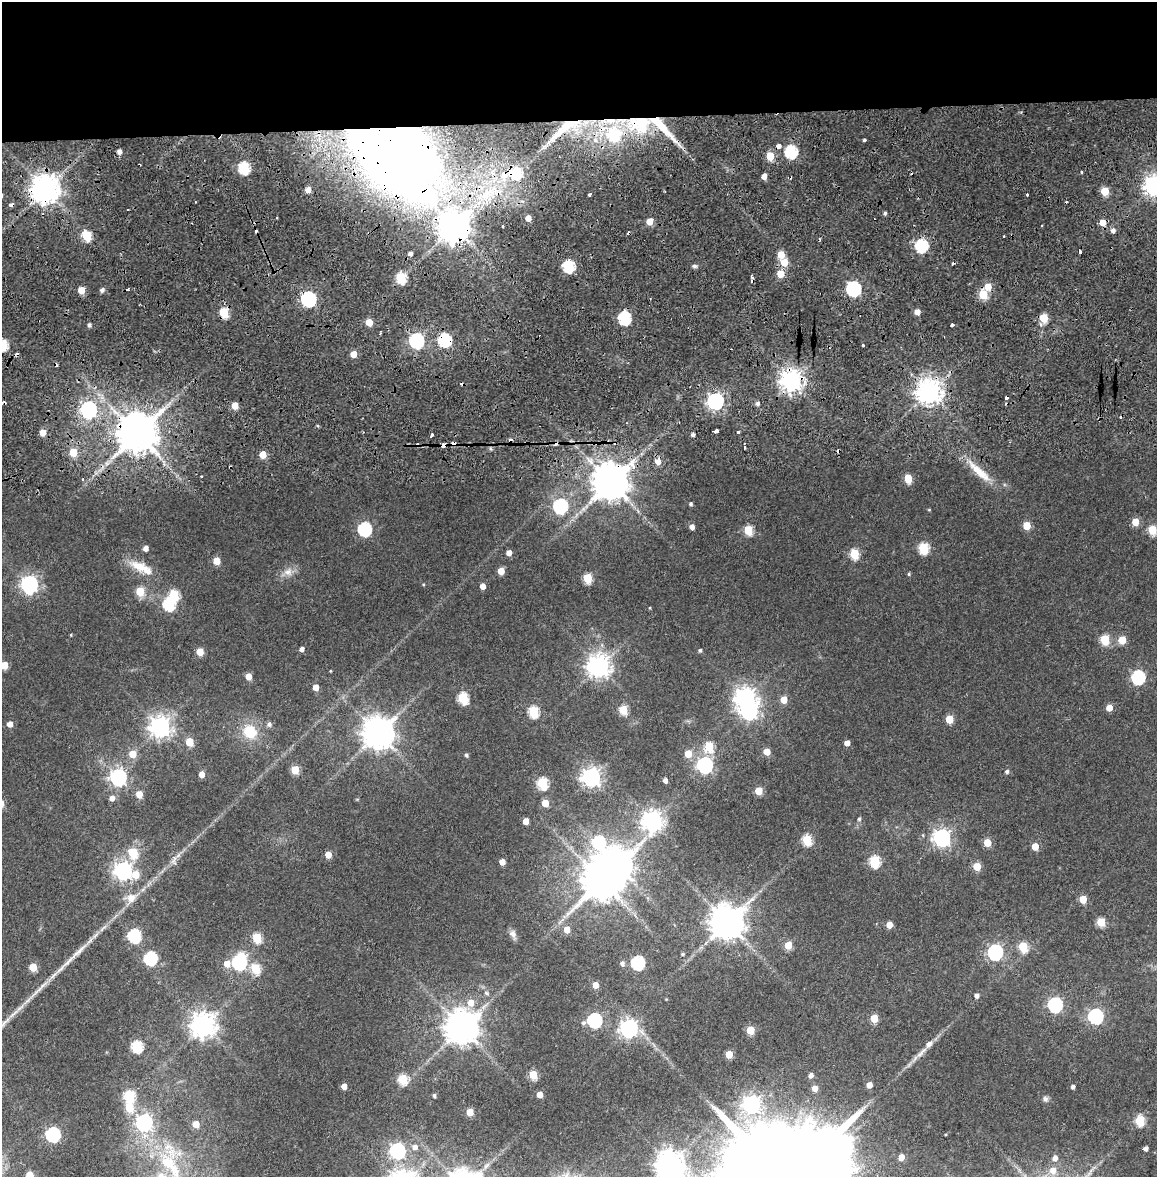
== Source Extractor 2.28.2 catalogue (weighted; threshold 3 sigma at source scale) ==
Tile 2 of 4 x 4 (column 2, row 1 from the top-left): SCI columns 1168-2322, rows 3600-4774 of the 4634 x 4850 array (HDU 1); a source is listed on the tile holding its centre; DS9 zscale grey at full resolution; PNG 1159 x 1179 px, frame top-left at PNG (2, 2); no overlay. Shown black and unused: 10% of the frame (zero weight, under 2 of 4 exposures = <1% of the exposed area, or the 3 px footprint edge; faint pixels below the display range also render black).
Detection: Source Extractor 2.28.2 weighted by HDU 2 'WHT'; one run over the whole footprint, this tile lists its part. Background 0.0247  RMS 0.0043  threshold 0.0193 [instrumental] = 3 sigma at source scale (4.5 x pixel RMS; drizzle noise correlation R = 1.50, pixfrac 1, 0.0396/0.0396 arcsec/px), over >= 5 px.
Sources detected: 260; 6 inside a brighter object's white glare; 26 cosmic-ray / hot-pixel residue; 1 long thin detection or spike segment (spike, bleed or trail) — not listed; the other 227 listed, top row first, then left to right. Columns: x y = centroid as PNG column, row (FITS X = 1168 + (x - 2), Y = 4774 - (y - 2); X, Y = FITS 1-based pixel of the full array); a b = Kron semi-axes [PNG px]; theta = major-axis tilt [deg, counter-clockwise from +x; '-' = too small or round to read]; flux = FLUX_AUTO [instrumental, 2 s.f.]
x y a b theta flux
641 124 16 11 -16 19
660 125 39 9 -45 14
564 128 40 8 40 13
613 134 7 6 - 26
595 140 6 5 - 1.1
865 140 4 3 - 0.81
778 146 4 4 - 13
791 151 6 6 - 41
119 152 4 4 - 2.1
770 156 5 5 - 11
388 159 141 49 -45 390
244 168 6 6 - 31
1082 172 3 3 - 1.5
493 173 7 5 -56 2.4
516 173 6 6 - 25
504 174 4 4 - 7.4
764 176 5 4 - 2.7
1154 185 7 7 - 240
45 189 9 8 - 540
308 189 5 4 - 3.3
1105 191 5 5 - 11
589 195 3 3 - 0.76
1027 195 3 3 - 1.4
885 213 4 4 - 0.75
528 218 4 4 - 3.1
649 222 5 5 - 5.6
1103 222 5 5 - 4.7
454 226 9 9 - 650
1113 230 5 5 - 1.5
86 236 6 5 - 16
921 246 6 5 - 45
1080 252 3 3 - 2
410 254 4 4 - 1.3
781 255 5 5 - 7.3
784 262 6 5 - 6.7
568 266 6 5 - 37
694 266 6 5 - 0.76
780 274 5 5 - 7.4
401 278 6 5 - 22
752 279 7 3 -86 2.4
853 289 7 6 - 75
81 290 5 5 - 5.9
102 290 5 4 - 1.2
983 294 5 5 - 16
308 299 7 6 - 84
224 312 5 5 - 17
917 312 5 4 - 3
624 318 6 6 - 42
1044 318 5 5 - 13
369 322 5 5 - 6.7
89 325 4 4 - 0.95
952 325 3 3 - 1.3
416 340 7 6 - 76
444 340 6 6 - 44
2 344 6 5 - 24
863 345 3 2 - 0.5
353 354 5 5 - 4
791 380 7 7 - 280
929 391 8 7 - 380
715 401 7 6 - 120
757 403 5 5 - 1.1
235 406 5 5 - 5.9
88 409 7 7 - 110
715 431 4 3 - 4.6
42 432 5 5 - 4.3
738 432 3 3 - 1.8
137 434 10 9 - 1200
693 435 4 3 - 1
431 436 4 3 - 2
443 445 4 3 - 8
744 446 5 2 - 2.1
73 452 6 5 - 8.8
263 455 5 5 - 6
658 461 6 5 - 3
633 466 8 7 - 2.3
979 472 41 10 -42 9
908 478 5 5 - 11
610 482 10 10 - 1100
691 504 4 4 - 0.73
560 506 7 6 - 66
929 510 5 3 - 0.31
1135 522 5 5 - 6.1
1027 525 5 5 - 8.9
692 527 4 4 - 2.2
365 529 7 6 - 49
748 530 5 5 - 17
1152 530 5 5 - 14
145 548 5 5 - 2.3
923 548 6 5 - 24
509 553 5 4 - 2.6
854 554 6 5 - 18
216 561 5 5 - 6.4
140 567 30 12 -22 7.9
501 571 5 5 - 5.9
288 572 11 9 9 2.8
909 574 4 4 - 0.47
587 578 5 5 - 15
29 584 8 7 - 130
483 586 5 4 - 2.7
140 591 6 5 - 12
169 604 6 6 - 35
71 635 4 3 - 0.32
1105 640 6 5 - 18
1122 640 5 5 - 7.8
302 649 5 4 - 1.5
700 650 4 4 - 0.67
200 652 5 5 - 7.1
4 665 5 5 - 7
599 666 8 7 - 310
330 671 4 3 - 0.25
248 676 5 4 - 4.8
1138 677 6 6 - 51
316 687 4 4 - 3.4
463 698 6 5 - 23
745 698 8 7 - 230
784 700 5 5 - 5.7
1109 708 5 5 - 4.4
623 710 5 5 - 14
533 712 6 5 - 27
949 719 5 5 - 9.4
10 724 5 5 - 2.7
269 724 5 5 - 1.2
160 727 7 7 - 250
250 732 16 14 -37 10
378 733 9 9 - 690
189 742 5 5 - 9.2
847 743 5 4 - 2.5
709 746 6 5 - 16
767 752 5 5 - 5.4
132 754 6 6 - 6.3
688 754 5 5 - 6.8
466 755 4 4 - 0.73
705 765 7 6 - 100
295 770 5 5 - 11
1007 771 5 5 - 0.87
201 774 5 4 - 3.4
118 777 7 7 - 130
591 777 7 7 - 190
665 780 4 4 - 1.7
542 783 6 5 - 27
759 791 5 5 - 7.8
139 794 5 5 - 5.3
112 798 5 5 - 2.3
545 803 5 5 - 5.8
859 819 5 4 - 0.71
652 820 8 7 - 230
526 821 5 4 - 4.1
942 838 7 7 - 150
807 840 6 5 - 21
598 842 13 9 -85 41
987 843 5 5 - 7.9
1035 846 5 5 - 6
133 853 7 5 -74 15
328 855 5 5 - 4.5
875 861 6 5 - 27
174 862 9 5 -71 1
502 862 4 4 - 3.5
977 867 5 5 - 8.2
123 871 7 7 - 160
135 875 7 6 - 5.8
602 881 11 10 - 1200
131 898 13 12 - 3.9
1083 899 5 5 - 8
1101 922 5 5 - 13
727 923 10 9 - 870
889 925 5 4 - 4
567 929 5 5 - 4.1
513 934 10 8 -44 1.6
134 936 7 6 - 39
257 938 6 5 - 15
788 945 5 5 - 8.8
1023 946 6 5 - 17
995 952 7 6 - 89
683 954 4 3 - 0.57
150 958 6 6 - 43
239 962 7 6 - 58
622 963 5 5 - 1.2
638 963 6 6 - 52
227 964 10 6 14 5.2
33 967 5 5 - 8.9
255 968 6 5 - 17
595 985 5 4 - 4.2
486 993 6 5 - 0.71
977 996 5 4 - 1.3
471 1003 7 7 - 4.1
1055 1005 7 6 - 65
14 1014 21 4 41 3
1096 1016 7 6 - 66
874 1018 5 5 - 8.7
594 1020 7 6 - 63
583 1023 6 6 - 0.87
203 1025 8 8 - 360
462 1028 10 9 - 800
629 1029 7 7 - 140
750 1030 5 5 - 10
929 1044 9 6 56 1.9
137 1046 6 6 - 29
729 1054 5 5 - 7.1
920 1054 13 6 44 2.1
533 1075 5 5 - 13
811 1075 5 4 - 1.6
403 1079 6 5 - 19
869 1085 5 4 - 3.2
344 1086 5 4 - 2.7
1073 1087 4 3 - 1
815 1088 5 5 - 2.8
434 1095 4 3 - 0.75
540 1095 5 4 - 3.8
129 1096 6 6 - 25
1045 1099 7 7 - 1
751 1104 7 7 - 150
129 1108 6 5 - 11
470 1112 5 5 - 6.9
1140 1121 6 5 - 22
144 1122 7 7 - 130
196 1124 5 5 - 5.8
53 1134 7 6 - 73
415 1147 7 6 - 1.9
837 1148 18 12 -89 400
1145 1149 4 4 - 1.5
397 1151 7 6 - 88
901 1157 5 4 - 3.4
1055 1158 6 5 - 2
669 1164 8 8 - 440
170 1166 61 24 -60 43
1053 1170 9 9 - 3.1
30 1175 5 5 - 9.2
Overlapping masked pixels (flux is a lower limit): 17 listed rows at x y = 641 124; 660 125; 564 128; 778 146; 388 159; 516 173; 504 174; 45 189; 454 226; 752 279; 308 299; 224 312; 444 340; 791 380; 137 434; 443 445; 610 482
Isophote crosses this tile's border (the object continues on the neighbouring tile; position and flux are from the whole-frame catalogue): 6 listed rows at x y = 1154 185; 2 344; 4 665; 669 1164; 170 1166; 30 1175